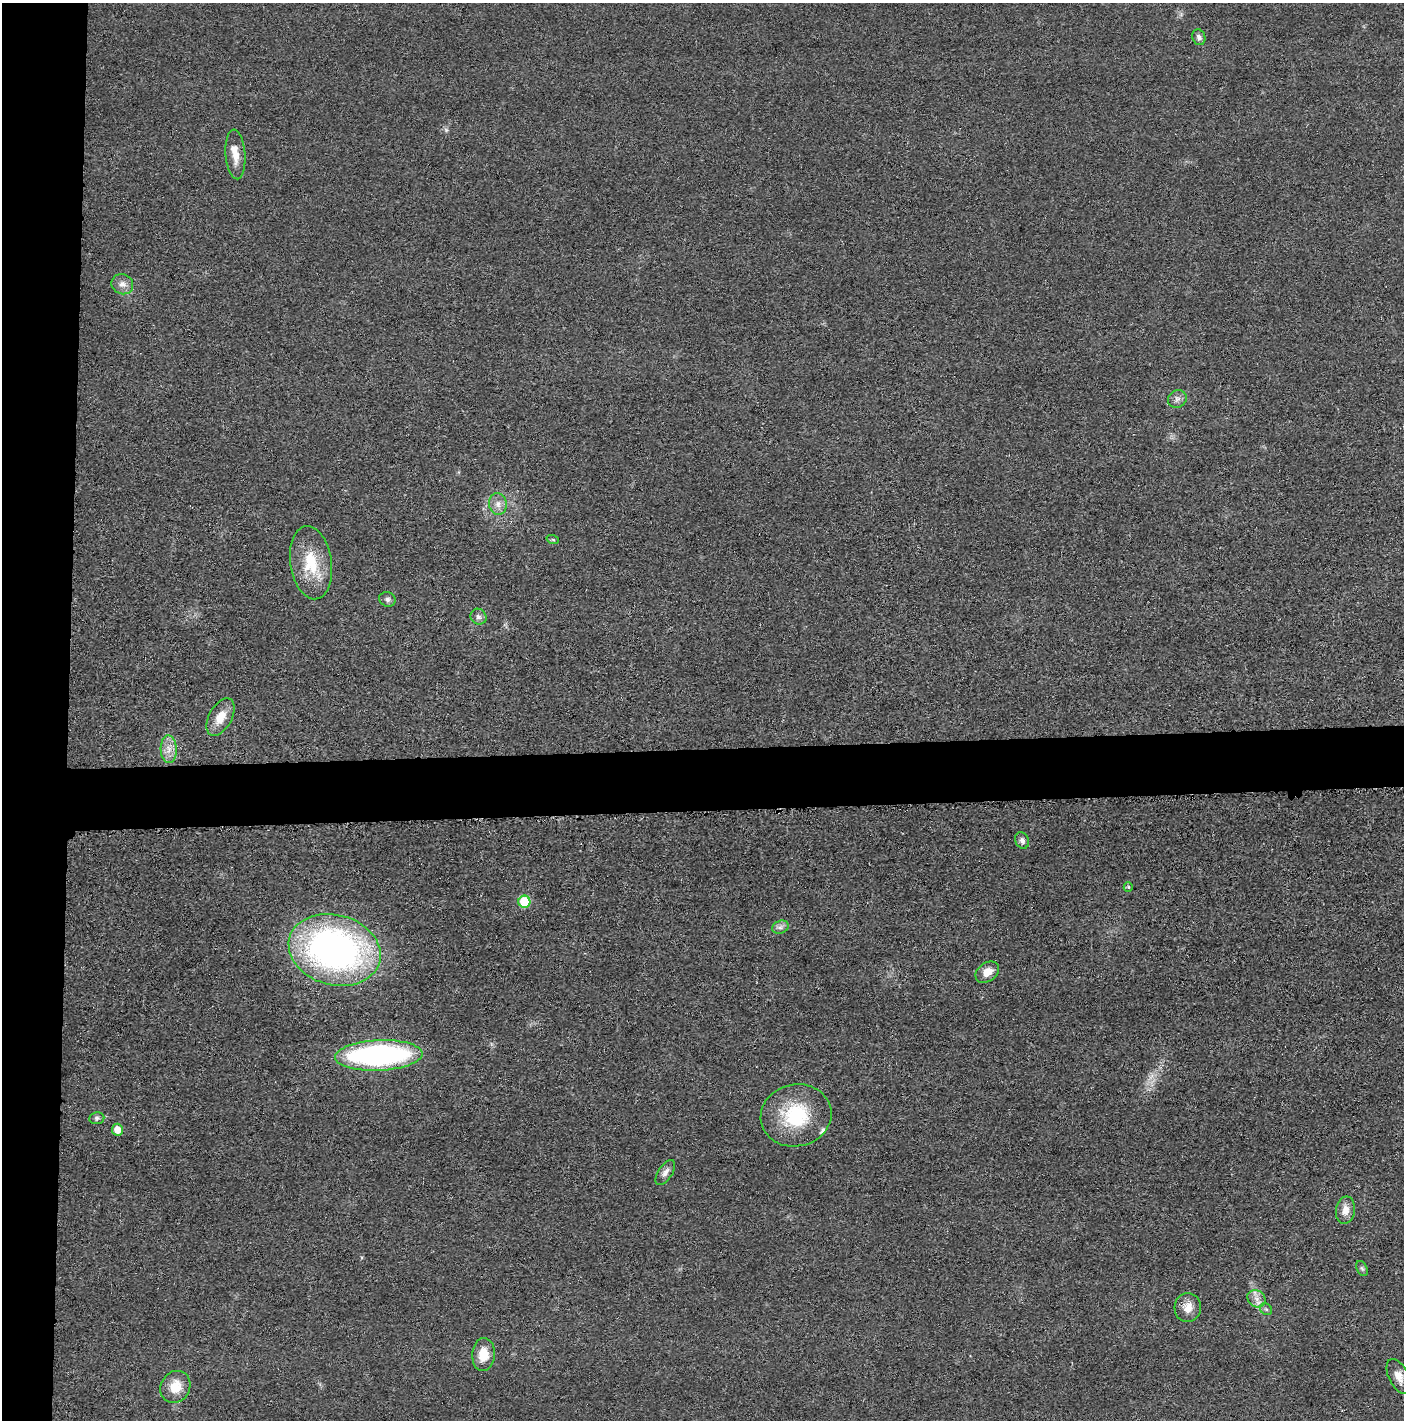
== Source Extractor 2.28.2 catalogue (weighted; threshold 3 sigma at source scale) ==
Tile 4 of 3 x 3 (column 1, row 2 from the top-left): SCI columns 14-1415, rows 1427-2844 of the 4234 x 4262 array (HDU 1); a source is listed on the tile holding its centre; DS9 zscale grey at full resolution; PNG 1406 x 1422 px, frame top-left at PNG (2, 3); each listed source drawn as its Kron ellipse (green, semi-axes under 4 px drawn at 4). Shown black and unused: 9% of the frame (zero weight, under 3 of 5 exposures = <1% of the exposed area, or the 3 px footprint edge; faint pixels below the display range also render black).
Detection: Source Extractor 2.28.2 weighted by HDU 2 'WHT'; one run over the whole footprint, this tile lists its part. Background 0.0176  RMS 0.0046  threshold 0.0208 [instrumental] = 3 sigma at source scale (4.5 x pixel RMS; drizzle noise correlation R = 1.50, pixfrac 1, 0.05/0.05 arcsec/px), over >= 5 px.
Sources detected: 32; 2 inside a brighter listed object's ellipse — not listed separately; the other 30 listed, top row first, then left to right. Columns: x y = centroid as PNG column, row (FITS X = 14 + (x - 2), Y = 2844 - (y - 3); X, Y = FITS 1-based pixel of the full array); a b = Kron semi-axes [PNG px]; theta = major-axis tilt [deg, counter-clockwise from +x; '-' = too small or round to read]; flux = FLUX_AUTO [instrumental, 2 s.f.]
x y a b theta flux
1199 37 8 6 -70 1.7
235 154 25 10 -85 5.8
122 284 11 10 - 3
1177 399 9 8 - 2.1
498 504 11 9 -78 3.1
553 540 6 4 -19 0.6
311 563 37 20 -82 19
387 599 8 7 - 1.5
478 617 8 7 - 1.7
221 717 20 11 61 7.3
169 749 14 8 -88 4.1
1022 840 8 6 -66 1.7
1128 887 5 4 - 0.48
524 902 6 6 - 17
780 927 8 6 21 1.7
335 950 47 35 -15 200
987 972 13 9 36 5.3
379 1055 44 15 3 120
796 1115 35 31 12 31
97 1118 8 6 7 1.2
117 1130 6 5 - 4.8
665 1172 14 7 57 2.7
1345 1210 14 9 82 4.2
1362 1268 8 5 -62 0.99
1256 1299 9 8 - 2.8
1188 1308 14 13 - 4.9
1266 1309 6 5 - 0.94
483 1354 16 11 86 8.2
1399 1376 19 10 -64 5
175 1387 16 14 59 8.9